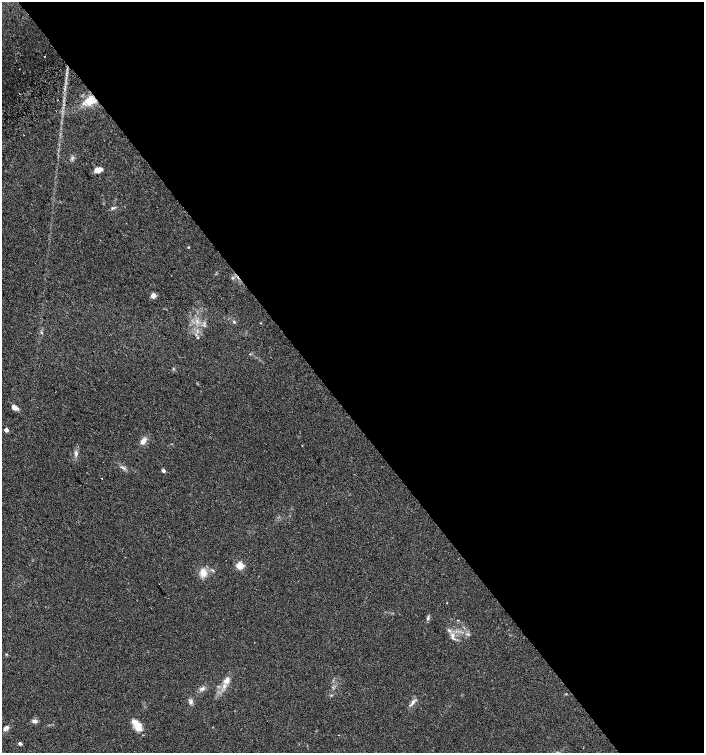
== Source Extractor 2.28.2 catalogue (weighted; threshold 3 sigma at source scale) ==
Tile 8 of 4 x 4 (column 4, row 2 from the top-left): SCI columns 4381-5784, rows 3036-4536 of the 6015 x 6062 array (HDU 1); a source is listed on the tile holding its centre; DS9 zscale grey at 2 x 2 block average (1 PNG px = mean of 2 x 2 image px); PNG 706 x 755 px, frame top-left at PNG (2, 2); no overlay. Shown black and unused: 55% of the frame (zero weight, under 2 of 3 exposures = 2% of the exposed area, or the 3 px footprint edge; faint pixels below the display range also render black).
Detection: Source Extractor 2.28.2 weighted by HDU 2 'WHT'; one run over the whole footprint, this tile lists its part. Background 0.0686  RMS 0.0087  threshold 0.0392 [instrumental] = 3 sigma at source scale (4.5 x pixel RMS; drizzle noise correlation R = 1.50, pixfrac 1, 0.0396/0.0396 arcsec/px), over >= 5 px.
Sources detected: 43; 2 cosmic-ray / hot-pixel residue — not listed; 1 inside a brighter listed object's ellipse — not listed separately; the other 40 listed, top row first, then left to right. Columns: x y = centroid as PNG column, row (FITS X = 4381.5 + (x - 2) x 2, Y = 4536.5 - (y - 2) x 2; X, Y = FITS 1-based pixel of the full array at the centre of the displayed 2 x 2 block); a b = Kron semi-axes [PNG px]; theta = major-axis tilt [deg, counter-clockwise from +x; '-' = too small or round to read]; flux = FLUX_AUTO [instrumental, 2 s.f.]
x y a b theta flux
88 101 15 12 19 33
72 159 5 2 - 3.1
98 170 8 4 15 18
112 208 5 2 - 2.4
188 247 3 3 - 1.5
233 278 3 2 - 1.7
153 295 3 3 - 35
197 321 6 3 -72 5
234 322 4 3 - 2.4
204 323 3 2 - 1.8
261 323 3 2 - 0.89
41 332 4 3 - 2.1
198 337 3 3 - 1.7
250 354 3 2 - 1.4
173 369 3 3 - 1.8
13 407 7 6 - 8.5
6 430 3 3 - 14
143 441 11 5 52 11
302 446 2 2 - 0.95
76 453 8 4 -86 6.4
122 467 5 4 - 3.9
163 471 3 2 - 7.7
240 565 3 3 - 86
203 573 9 8 - 20
428 618 6 4 83 4.3
458 620 3 2 - 1.1
449 630 8 3 -32 4.6
468 634 3 2 - 1.7
453 635 5 5 - 6.8
6 654 3 2 - 1.4
227 680 10 7 61 14
202 689 8 4 9 6.1
566 694 3 2 - 1.2
331 695 3 2 - 1.5
191 702 6 5 - 5.7
412 703 11 4 52 8.1
34 721 7 5 -2 6.4
137 725 17 7 -53 24
6 728 8 5 32 7.4
20 744 3 2 - 8.1
Overlapping masked pixels (flux is a lower limit): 1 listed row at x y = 88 101